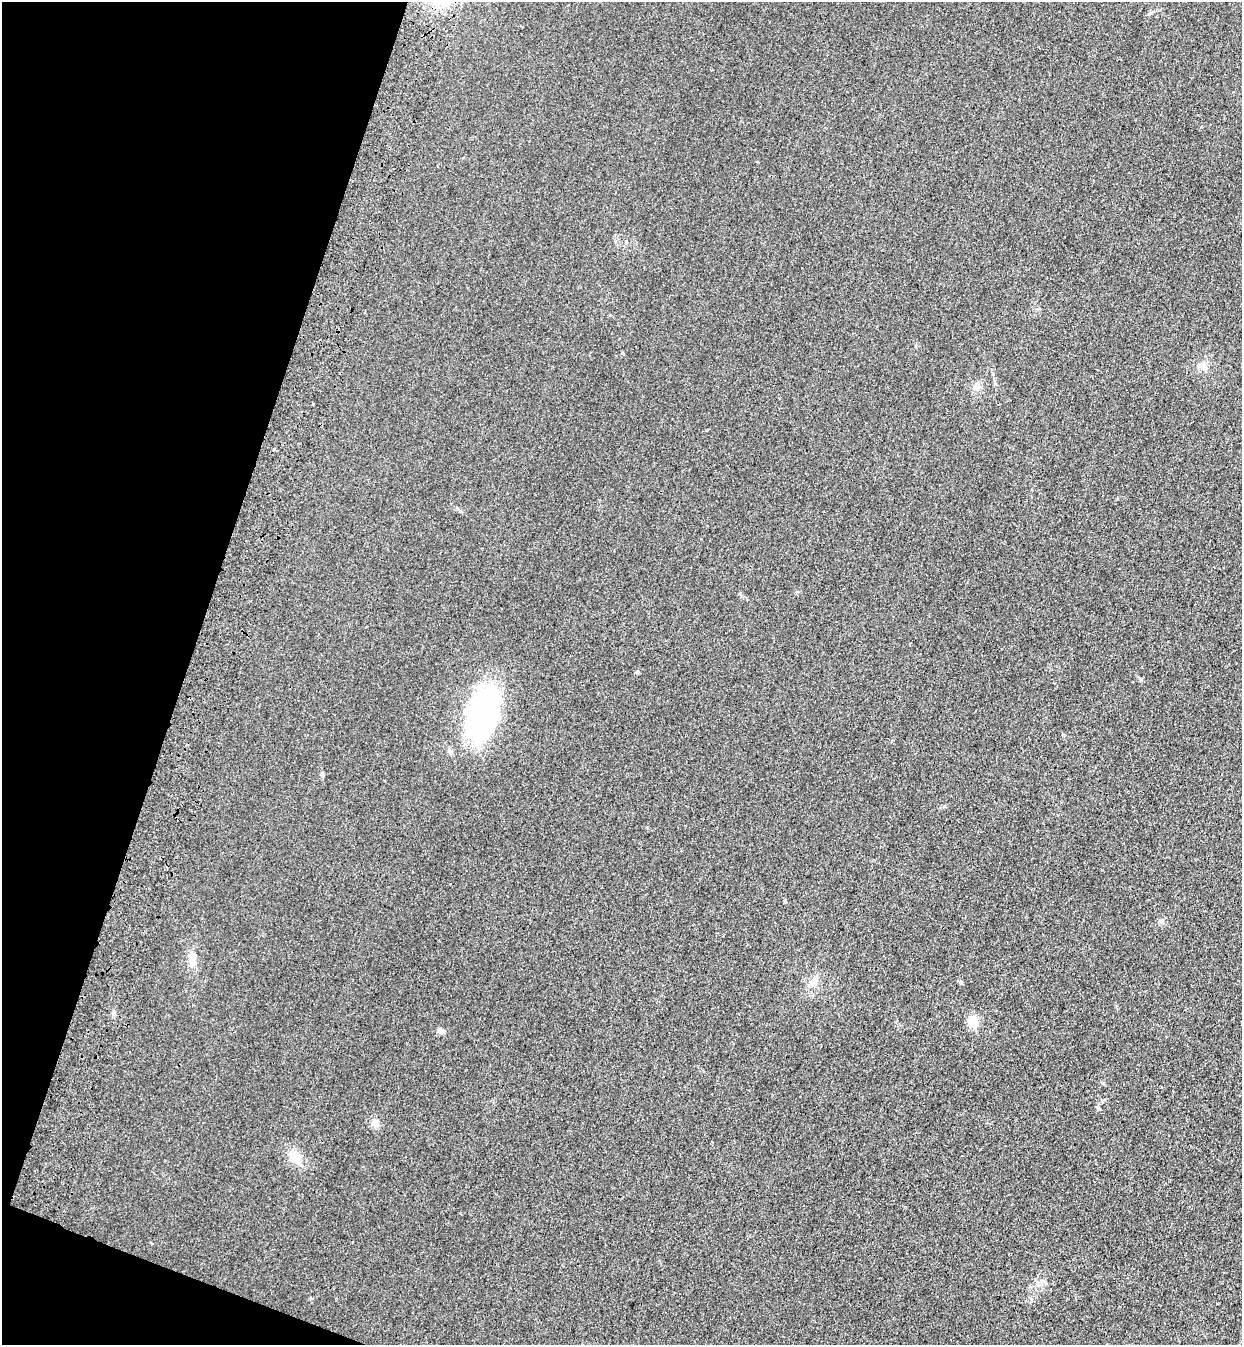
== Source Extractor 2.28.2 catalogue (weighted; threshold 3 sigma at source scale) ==
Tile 9 of 4 x 4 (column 1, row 3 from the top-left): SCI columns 245-1484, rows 1387-2729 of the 5575 x 5458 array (HDU 1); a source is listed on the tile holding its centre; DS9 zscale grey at full resolution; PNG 1244 x 1347 px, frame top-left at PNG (2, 2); no overlay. Shown black and unused: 17% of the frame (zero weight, under 3 of 4 exposures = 6% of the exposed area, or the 3 px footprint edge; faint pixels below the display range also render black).
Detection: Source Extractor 2.28.2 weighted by HDU 2 'WHT'; one run over the whole footprint, this tile lists its part. Background 0.0343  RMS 0.0055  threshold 0.0248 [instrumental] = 3 sigma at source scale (4.5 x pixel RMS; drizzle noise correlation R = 1.50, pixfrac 1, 0.05/0.05 arcsec/px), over >= 5 px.
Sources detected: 17; all 17 listed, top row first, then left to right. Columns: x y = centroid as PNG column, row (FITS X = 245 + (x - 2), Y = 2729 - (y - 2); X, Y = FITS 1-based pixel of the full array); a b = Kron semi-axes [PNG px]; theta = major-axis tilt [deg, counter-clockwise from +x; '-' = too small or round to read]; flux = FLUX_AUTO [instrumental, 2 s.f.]
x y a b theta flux
1150 13 6 4 70 0.75
626 242 5 4 - 0.68
1202 366 11 9 -20 3.7
995 384 5 3 - 0.63
977 387 11 9 79 3.5
637 672 5 5 - 0.79
483 714 67 35 71 95
322 774 6 5 - 1.3
1161 921 7 4 0 1
192 960 16 9 -85 5.4
813 982 12 10 -74 4.2
961 982 4 4 - 1.8
973 1021 12 10 -88 8.5
440 1030 11 6 -8 2.3
1098 1108 6 4 -47 0.8
375 1123 11 9 -70 3.4
295 1157 20 12 -51 8.1
Unlisted compact peaks at least as high as the median listed source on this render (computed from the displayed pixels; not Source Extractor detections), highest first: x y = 622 353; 1141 679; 1103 1083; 785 901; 740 593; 944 806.